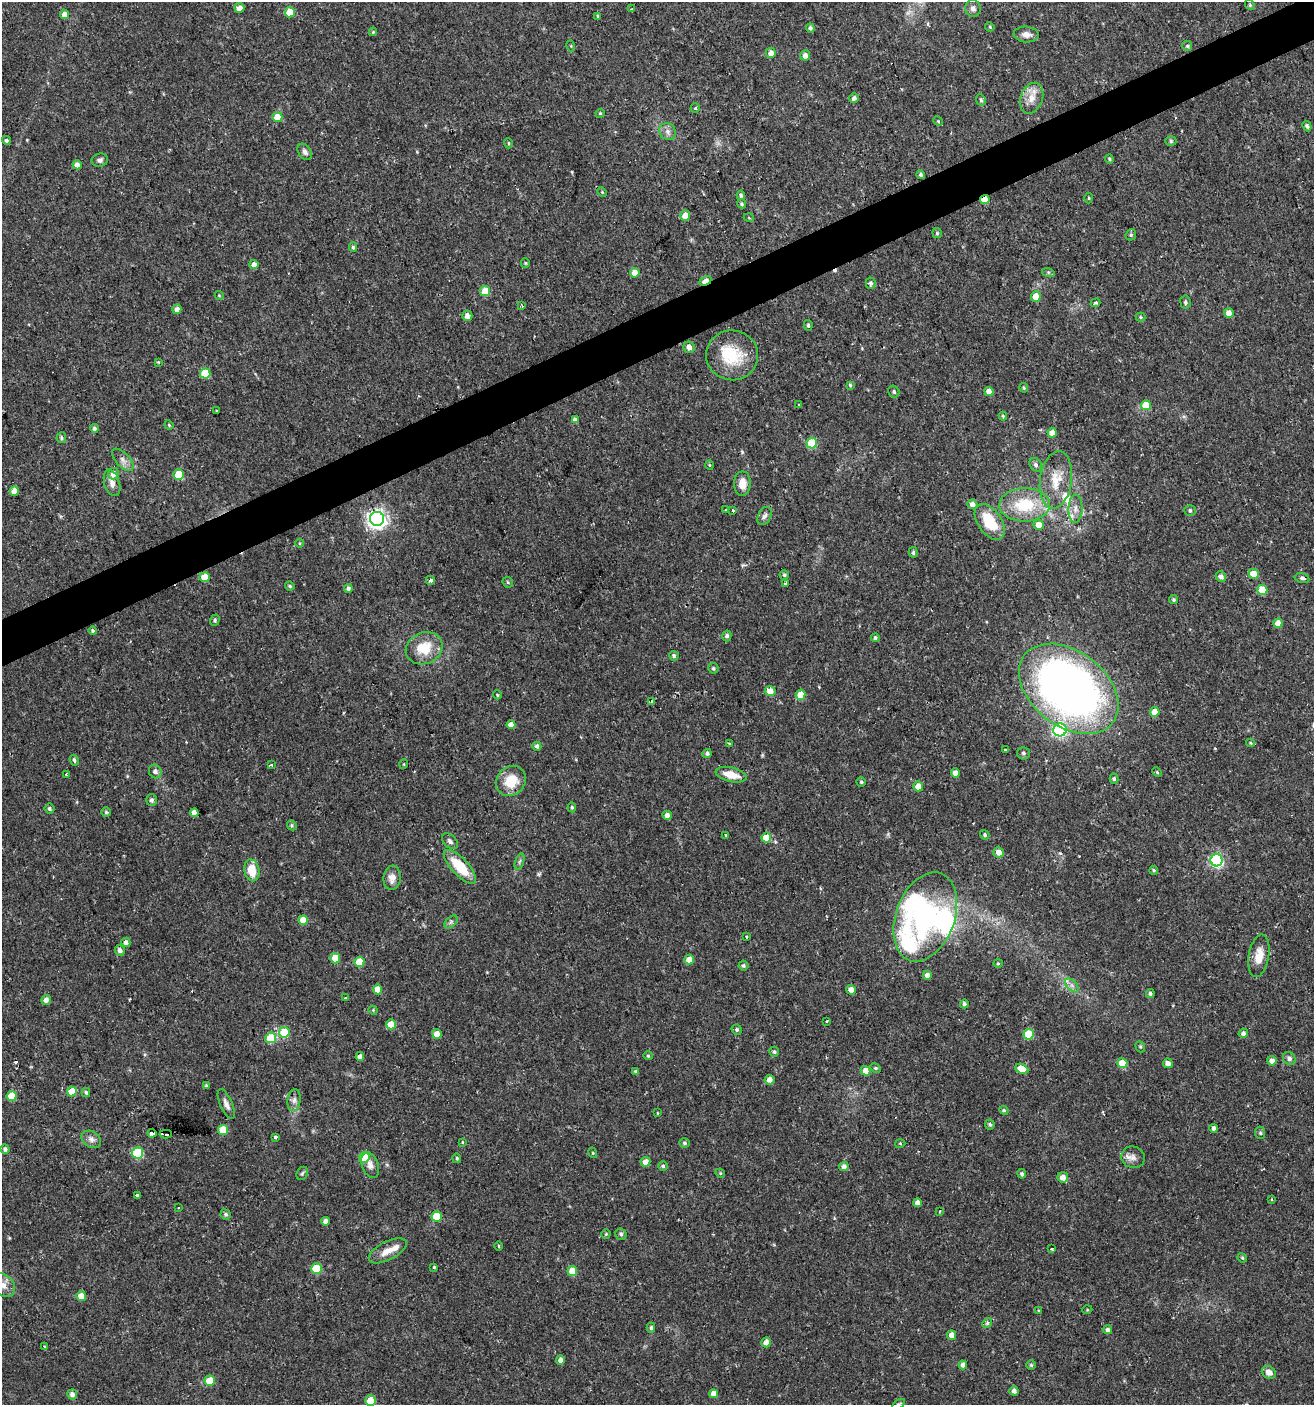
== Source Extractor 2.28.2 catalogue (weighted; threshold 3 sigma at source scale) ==
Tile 10 of 4 x 4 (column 2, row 3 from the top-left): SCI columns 1395-2706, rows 1405-2807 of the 5473 x 5614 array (HDU 1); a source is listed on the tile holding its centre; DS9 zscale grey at full resolution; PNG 1316 x 1407 px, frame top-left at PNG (2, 2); each listed source drawn as its Kron ellipse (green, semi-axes under 4 px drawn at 4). Shown black and unused: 3% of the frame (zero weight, under 2 of 3 exposures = <1% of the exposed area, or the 3 px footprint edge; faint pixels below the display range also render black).
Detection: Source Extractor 2.28.2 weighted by HDU 2 'WHT'; one run over the whole footprint, this tile lists its part. Background 0.0254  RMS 0.0042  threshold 0.0188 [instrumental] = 3 sigma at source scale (4.5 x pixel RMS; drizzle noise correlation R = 1.50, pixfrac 1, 0.0396/0.0396 arcsec/px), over >= 5 px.
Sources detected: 287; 2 inside a brighter object's white glare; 5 cosmic-ray / hot-pixel residue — neither listed nor drawn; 6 inside a brighter listed object's ellipse — not listed separately; the other 274 listed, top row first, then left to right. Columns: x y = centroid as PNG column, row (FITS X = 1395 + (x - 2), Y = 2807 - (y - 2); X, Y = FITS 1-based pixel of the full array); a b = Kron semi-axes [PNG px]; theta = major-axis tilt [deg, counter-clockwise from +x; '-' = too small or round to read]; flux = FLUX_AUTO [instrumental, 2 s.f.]
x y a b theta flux
1250 5 5 4 - 0.53
239 8 5 5 - 3
973 8 8 8 - 1.6
632 9 4 2 - 0.5
290 12 5 5 - 12
64 14 4 4 - 3.2
598 16 3 3 - 0.84
990 27 5 4 - 0.48
810 28 4 4 - 0.87
373 32 4 4 - 0.46
1026 34 12 8 -5 2.6
571 46 5 3 - 0.47
1187 46 5 4 - 0.64
771 53 5 5 - 2.9
805 55 5 5 - 2.3
854 98 5 4 - 1.5
1032 98 16 11 68 4.8
981 100 6 4 -62 0.71
695 108 5 4 - 0.44
600 113 5 4 - 0.53
277 117 5 5 - 9.3
938 121 5 4 - 0.44
1307 126 5 4 - 0.84
668 132 9 7 -49 1.9
6 140 4 4 - 0.82
1171 141 5 5 - 0.75
508 143 5 3 - 0.4
305 152 9 6 -56 1.5
1109 159 4 4 - 0.53
100 160 8 6 12 1.3
77 165 4 4 - 2.7
921 175 4 4 - 0.72
602 192 5 4 - 0.55
741 195 5 4 - 0.74
1089 198 5 3 - 0.39
985 200 5 4 - 5.8
742 204 5 4 - 0.7
685 215 5 5 - 5.3
749 218 5 3 - 0.35
937 233 5 5 - 0.59
1131 235 6 5 - 0.63
353 247 4 3 - 0.7
525 263 5 4 - 0.46
254 264 4 4 - 2.5
1048 272 6 4 -18 0.69
635 273 5 4 - 5.2
705 281 6 3 28 7.1
871 283 5 5 - 0.99
485 291 5 5 - 9.4
219 295 4 3 - 0.31
1036 297 5 5 - 5.6
1185 302 6 5 - 0.95
1095 303 5 3 - 2
522 305 3 2 - 0.81
177 309 5 4 - 2.5
1229 313 5 5 - 2.8
467 316 5 5 - 2.8
1140 317 5 4 - 0.59
808 325 5 4 - 0.66
689 347 6 5 - 2.3
732 355 26 25 - 17
158 362 4 3 - 0.36
205 373 5 5 - 16
850 385 4 4 - 0.52
1024 388 5 4 - 0.51
989 391 4 4 - 2.9
894 392 6 5 - 0.8
799 405 3 3 - 1.6
1146 405 5 5 - 9.4
216 410 2 2 - 0.3
1003 416 4 4 - 0.55
575 420 4 4 - 1.5
169 425 5 4 - 0.5
94 428 4 4 - 1.3
1052 433 5 4 - 2.5
61 438 5 4 - 0.76
812 443 5 5 - 18
123 460 14 7 -47 2.4
709 465 5 3 - 0.4
1036 465 7 5 -57 1.3
113 474 6 5 - 3.7
179 474 5 5 - 12
1056 480 29 16 82 9.9
112 483 14 7 -72 2.9
742 484 12 8 89 4.3
14 491 4 4 - 4.3
972 504 5 5 - 2.3
1025 505 25 16 1 19
1075 509 14 7 89 2.5
726 510 3 3 - 0.5
733 510 3 3 - 2
1190 510 6 5 - 0.9
765 516 10 6 63 1.4
377 519 7 7 - 200
990 522 20 12 -55 15
1039 525 5 5 - 4.8
300 543 4 3 - 0.37
913 552 5 4 - 0.77
1254 574 5 5 - 5.4
784 575 4 4 - 0.68
1221 576 5 5 - 1.6
205 577 5 5 - 8.1
1302 578 7 4 -12 0.93
431 580 5 5 - 1
508 582 6 4 -47 0.52
786 583 4 3 - 3.2
290 586 5 3 - 0.54
348 588 4 4 - 0.84
1262 590 5 5 - 15
1174 600 4 4 - 0.59
215 620 6 4 71 0.76
1278 623 5 4 - 4.9
93 631 4 4 - 0.6
727 636 5 4 - 1.1
875 638 4 4 - 0.92
424 648 19 15 24 11
674 656 5 4 - 0.89
713 668 5 5 - 0.72
1069 689 56 37 -38 310
770 691 5 5 - 3.9
497 695 4 3 - 0.45
800 695 5 5 - 6.5
652 701 3 3 - 1.3
1155 712 5 4 - 4.6
511 725 4 4 - 3
1060 730 7 6 - 58
729 743 3 3 - 0.48
1250 743 4 4 - 0.4
537 746 4 4 - 1
1006 750 4 3 - 1.4
707 753 4 4 - 1.1
1023 753 6 6 - 1
74 760 5 4 - 0.88
404 764 5 3 - 0.36
271 765 4 3 - 0.93
155 771 7 6 - 1.7
1157 772 5 3 - 0.39
955 773 4 4 - 2.6
66 775 3 3 - 2
731 775 16 7 -13 6.4
1114 779 5 4 - 0.68
511 781 16 14 48 10
861 782 5 4 - 0.67
918 786 5 5 - 3.6
151 800 6 5 - 0.97
572 807 5 4 - 0.65
49 809 5 5 - 0.75
106 812 5 4 - 0.59
194 813 4 4 - 2.8
667 815 5 4 - 2.2
292 825 5 4 - 0.59
725 835 3 3 - 0.52
985 835 5 4 - 0.75
766 837 5 5 - 7.3
450 841 9 6 -48 1.2
999 852 5 5 - 3.1
1217 860 6 6 - 68
519 861 8 3 71 0.78
460 867 22 8 -46 14
252 870 11 7 -78 7.8
1154 870 4 4 - 0.62
392 878 12 8 83 3
925 917 46 29 70 54
303 920 5 4 - 5.4
451 922 8 4 46 0.87
746 937 3 3 - 0.86
126 942 4 4 - 1.8
120 951 5 5 - 1.7
1259 956 21 10 80 5.6
335 958 5 5 - 7.9
689 960 5 5 - 4
359 962 5 5 - 8.8
998 963 4 4 - 0.45
743 966 5 5 - 0.72
927 975 4 4 - 2
1072 985 8 5 -45 1.5
378 989 5 4 - 4.6
851 990 5 4 - 2.8
1150 993 4 4 - 0.85
346 998 3 3 - 1.4
46 1000 5 4 - 2
964 1004 4 4 - 1
373 1010 4 3 - 0.4
827 1021 3 3 - 0.83
391 1024 5 5 - 5.5
737 1030 5 5 - 0.72
284 1032 5 5 - 14
1243 1033 5 4 - 1.1
437 1034 5 4 - 3.5
1029 1034 5 5 - 16
271 1038 5 5 - 15
1140 1047 6 4 -69 0.56
774 1052 5 5 - 0.79
648 1056 5 4 - 0.49
360 1057 4 4 - 1.9
1289 1058 7 6 - 1.5
1272 1061 4 4 - 2.7
1122 1063 5 5 - 8.7
1168 1063 5 4 - 2
876 1068 5 4 - 0.58
1022 1069 7 5 -24 5.4
866 1071 5 4 - 3.7
636 1072 4 3 - 1
770 1080 5 5 - 2.8
206 1086 4 3 - 0.56
72 1091 5 5 - 8.2
86 1092 5 4 - 0.74
12 1096 5 5 - 11
294 1100 11 6 82 1.8
226 1104 16 6 -67 2.2
1004 1110 4 4 - 0.54
658 1113 4 2 - 0.28
990 1124 5 5 - 0.77
1214 1128 4 4 - 1.5
223 1130 5 5 - 11
152 1133 4 3 - 210
1260 1133 6 5 - 0.72
166 1134 6 3 1 57
275 1137 4 3 - 1.4
91 1139 10 8 -34 2.1
462 1142 4 3 - 0.38
685 1143 5 4 - 0.78
900 1143 5 3 - 0.39
5 1149 5 4 - 1.2
137 1153 5 5 - 26
593 1153 5 3 - 0.4
364 1157 5 5 - 15
1133 1157 12 10 -23 2.7
457 1158 5 4 - 0.49
645 1162 5 5 - 2.9
370 1165 13 8 -68 2.8
663 1166 4 4 - 0.62
844 1166 5 4 - 1.9
302 1173 7 5 66 0.69
720 1173 5 4 - 0.43
1022 1174 5 4 - 0.79
1063 1177 5 5 - 2.9
137 1195 3 3 - 1.1
1272 1199 4 3 - 0.51
918 1203 4 4 - 2.1
179 1208 3 3 - 1.5
940 1211 3 2 - 0.34
226 1214 5 5 - 0.87
437 1217 5 5 - 16
325 1221 4 4 - 1.7
606 1234 4 4 - 0.45
621 1234 6 5 - 0.9
499 1246 5 3 - 0.36
1052 1249 3 3 - 0.99
388 1251 21 9 27 4.6
1242 1258 5 4 - 0.5
434 1267 3 3 - 0.4
316 1268 5 5 - 16
572 1271 5 5 - 6.7
3 1285 13 10 -43 4.1
81 1296 5 5 - 4.8
1087 1310 5 3 - 0.36
1039 1311 3 3 - 1.3
987 1323 5 4 - 0.74
651 1328 5 4 - 0.82
1108 1330 4 4 - 1.2
952 1335 4 4 - 3
766 1342 5 5 - 3.1
45 1346 4 3 - 0.54
560 1360 5 4 - 1.8
963 1365 4 4 - 1.9
1031 1365 5 5 - 0.64
1269 1372 7 6 - 2.7
210 1381 5 5 - 9.9
1014 1391 4 4 - 1.7
72 1394 5 5 - 2.1
714 1394 4 4 - 3.8
370 1401 5 5 - 11
899 1404 7 4 32 0.72
Overlapping masked pixels (flux is a lower limit): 3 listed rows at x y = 985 200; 705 281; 166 1134
Isophote crosses this tile's border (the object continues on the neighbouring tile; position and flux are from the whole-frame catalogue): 2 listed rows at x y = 3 1285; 899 1404